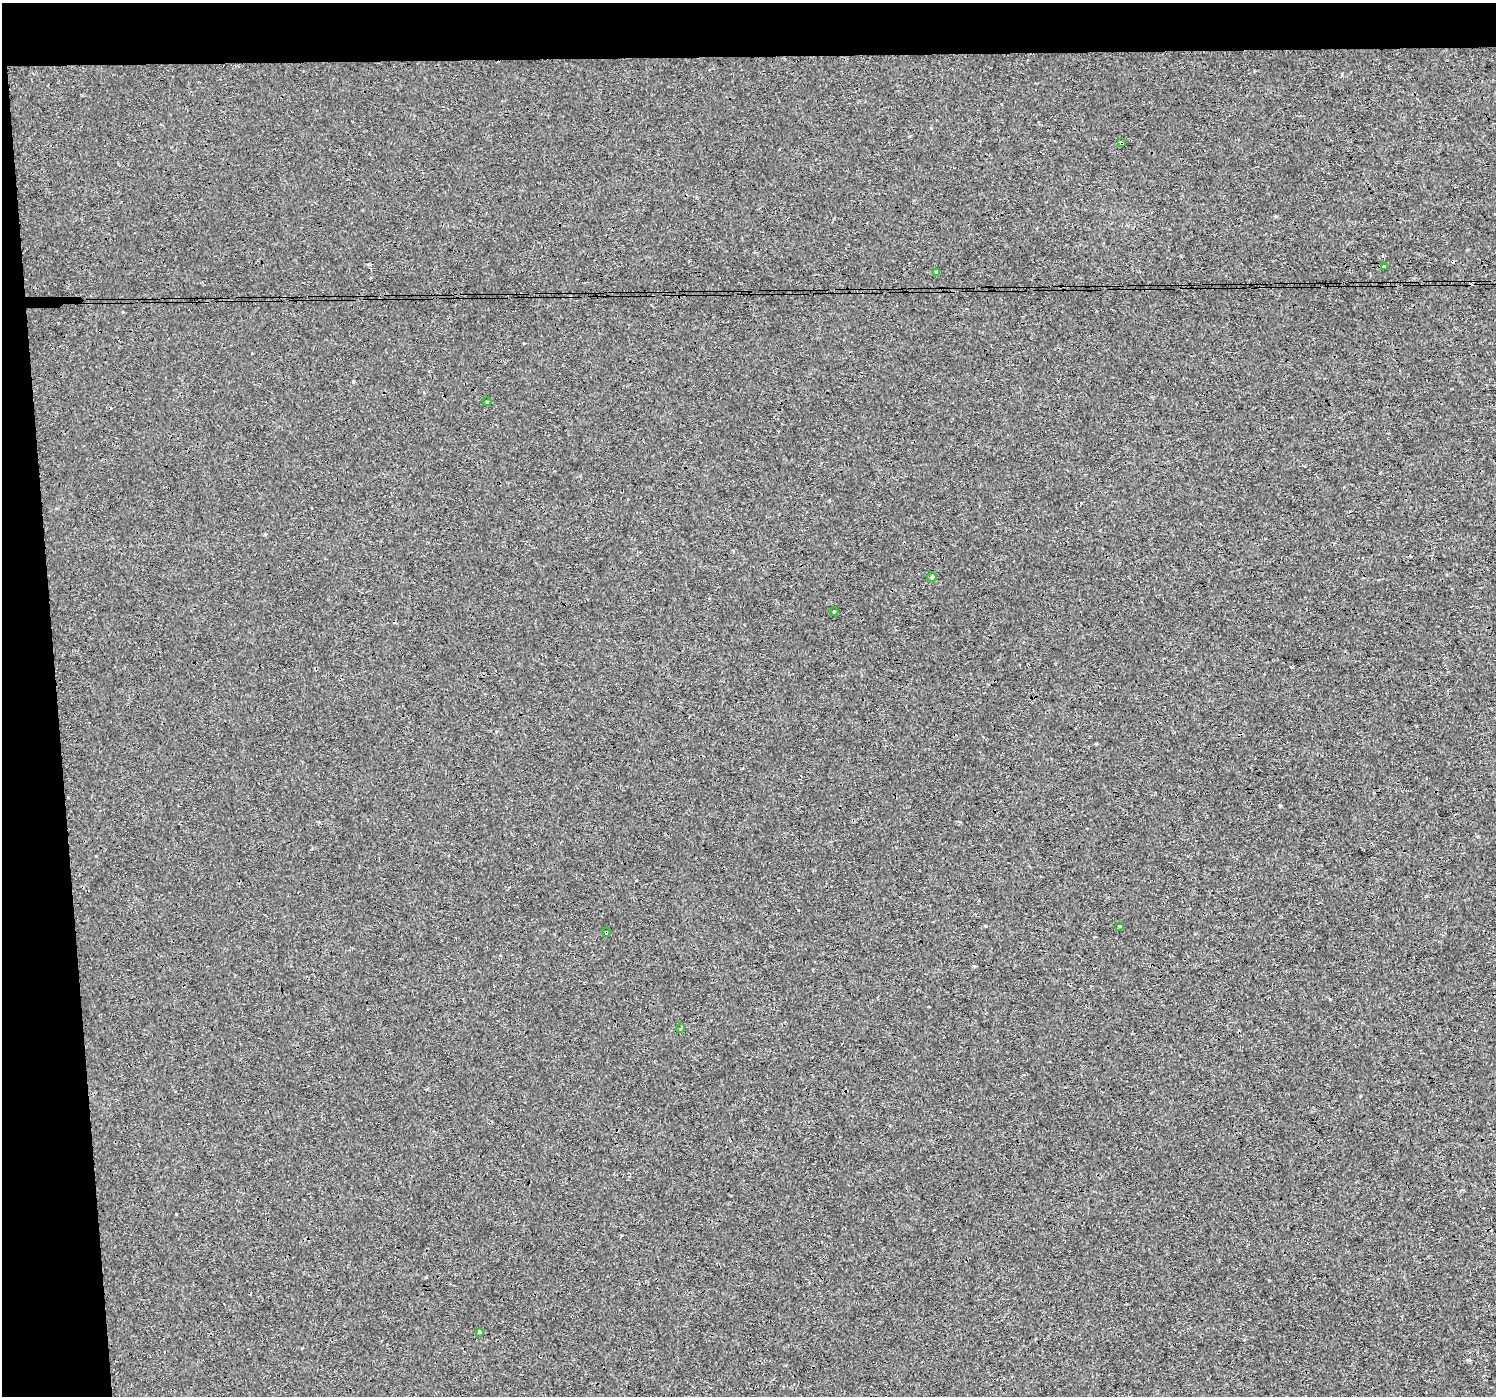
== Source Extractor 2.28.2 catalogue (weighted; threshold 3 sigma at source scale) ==
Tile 1 of 3 x 3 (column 1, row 1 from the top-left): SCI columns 1-1494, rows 2792-4185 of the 4483 x 4230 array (HDU 1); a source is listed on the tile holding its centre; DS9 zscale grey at full resolution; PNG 1498 x 1398 px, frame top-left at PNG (2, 3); each listed source drawn as its Kron ellipse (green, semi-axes under 4 px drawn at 4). Shown black and unused: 8% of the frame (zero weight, under 3 of 4 exposures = <1% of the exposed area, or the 3 px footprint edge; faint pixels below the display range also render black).
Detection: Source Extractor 2.28.2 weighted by HDU 2 'WHT'; one run over the whole footprint, this tile lists its part. Background 5.44e-04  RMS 0.0017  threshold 0.00785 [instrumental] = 3 sigma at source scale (4.5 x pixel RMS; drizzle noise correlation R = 1.50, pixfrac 1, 0.0396/0.0396 arcsec/px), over >= 5 px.
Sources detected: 11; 1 cosmic-ray / hot-pixel residue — neither listed nor drawn; the other 10 listed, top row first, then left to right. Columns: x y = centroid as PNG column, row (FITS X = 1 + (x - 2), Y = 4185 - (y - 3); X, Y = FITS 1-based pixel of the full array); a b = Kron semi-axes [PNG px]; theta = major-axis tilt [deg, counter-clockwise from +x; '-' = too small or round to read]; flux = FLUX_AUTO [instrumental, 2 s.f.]
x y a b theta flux
1121 143 4 3 - 0.5
1384 267 3 3 - 0.39
937 272 4 3 - 1.6
487 402 4 4 - 0.18
932 577 4 4 - 0.22
834 612 4 4 - 0.16
1119 926 3 3 - 0.4
606 932 4 3 - 0.17
681 1028 4 3 - 0.19
480 1333 3 3 - 1.9
Overlapping masked pixels (flux is a lower limit): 2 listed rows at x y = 1121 143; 606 932
Unlisted compact peaks at least as high as the median listed source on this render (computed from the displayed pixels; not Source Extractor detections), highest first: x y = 1468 1360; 1280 806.